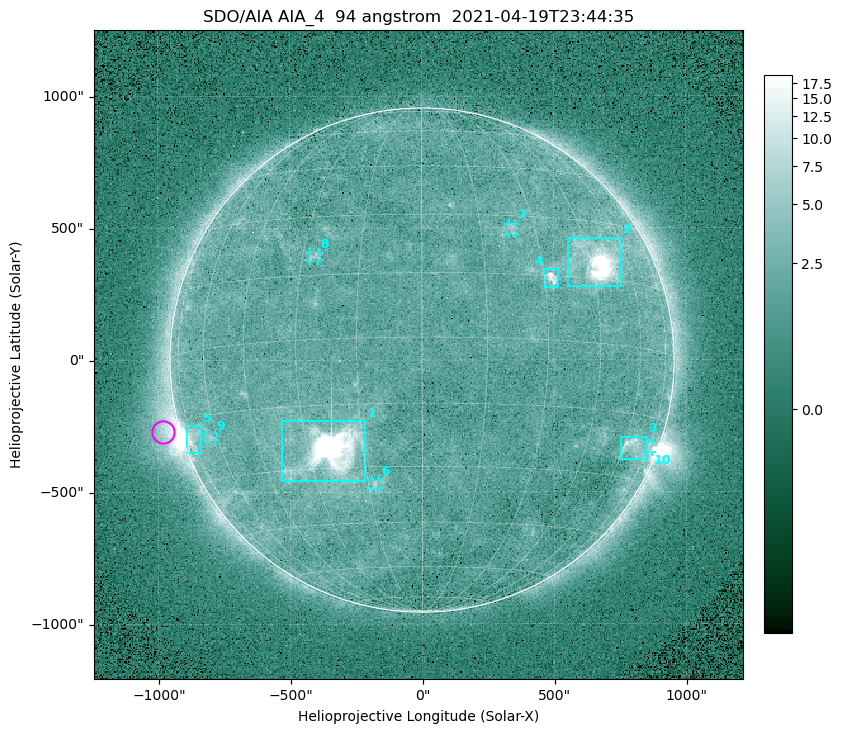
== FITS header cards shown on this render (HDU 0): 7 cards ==
TELESCOP= 'SDO/AIA '
INSTRUME= 'AIA_4   '
WAVELNTH=                   94
WAVEUNIT= 'angstrom'
DATE-OBS= '2021-04-19T23:44:35.12'
CTYPE1  = 'HPLN-TAN'
CTYPE2  = 'HPLT-TAN'

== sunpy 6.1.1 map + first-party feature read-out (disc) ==
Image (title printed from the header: SDO/AIA AIA_4  94 angstrom  2021-04-19T23:44:35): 512 x 512 px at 4.8 arcsec/px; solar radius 955 arcsec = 199 px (full disc in frame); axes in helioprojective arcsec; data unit not stated in the header (colour bar unlabelled)
Orientation: roll -0.138 deg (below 1 deg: not rotated)
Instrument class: DISC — disc imager (sunpy class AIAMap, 94 A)
Bright regions (active regions / flare kernels): reference = the median radial profile (limb darkening/brightening removed); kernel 5 px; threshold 5 sigma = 2.62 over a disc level ~1.81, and >= 1.15x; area >= 9 px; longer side >= 5 px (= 24 arcsec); searched inside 0.97 R_sun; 10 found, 10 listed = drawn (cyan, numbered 1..; 5 of them under ~33 arcsec drawn as corner ticks so the feature stays visible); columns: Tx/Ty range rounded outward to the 10 arcsec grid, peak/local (2 s.f.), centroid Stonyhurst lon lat
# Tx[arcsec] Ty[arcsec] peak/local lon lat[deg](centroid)
1 -540..-210 -460..-230 2207 -24 -26
2 550..760 280..470 48 +48 +19
3 750..850 -380..-290 4.8 +64 -22
4 460..520 270..350 6.9 +32 +15
5 -900..-840 -350..-250 6.3 -73 -19
6 -190..-160 -490..-450 3.3 -13 -34
7 330..360 470..520 2.8 +24 +26
8 -430..-390 380..410 2.9 -27 +20
9 -820..-780 -300..-280 2.9 -63 -20
10 850..870 -350..-310 2.9 +75 -22
Off-limb structures (1.02-1.3 R_sun): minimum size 50 px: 5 found; the strongest spans PA ~90..115 deg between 1.02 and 1.21 R_sun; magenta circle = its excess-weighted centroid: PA ~105 deg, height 1.07 R_sun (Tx ~-980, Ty ~-270 arcsec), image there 4.8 x the reference